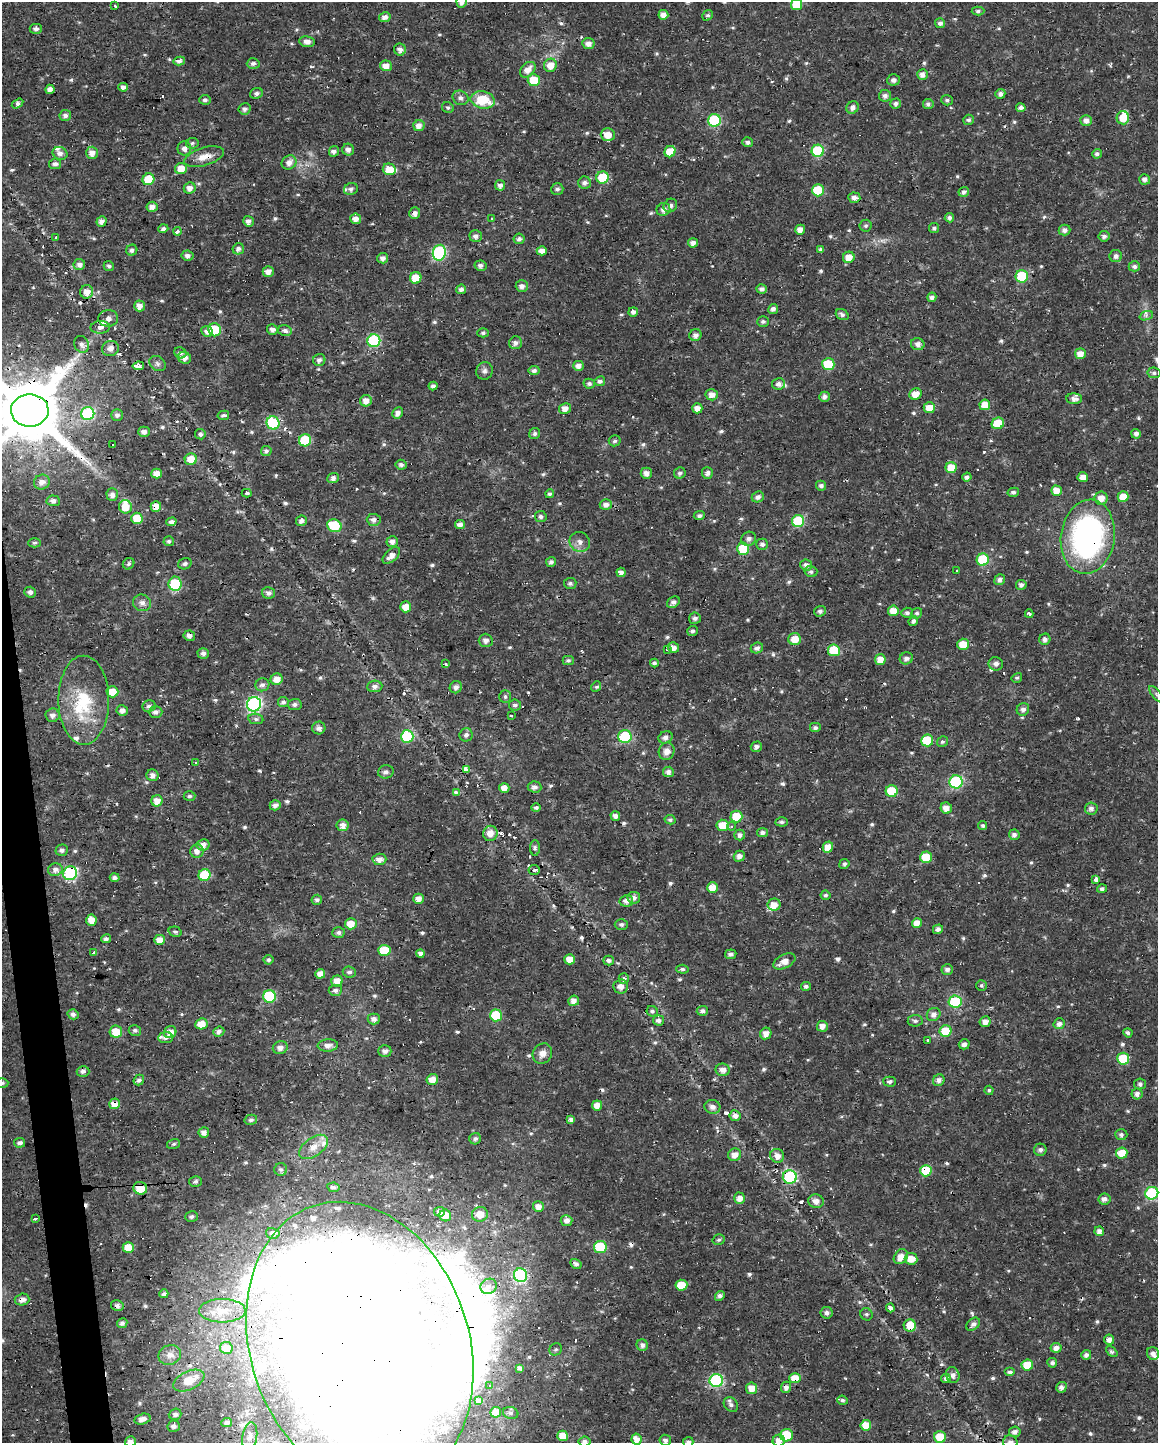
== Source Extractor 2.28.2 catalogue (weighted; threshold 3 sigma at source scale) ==
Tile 7 of 4 x 3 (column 3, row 2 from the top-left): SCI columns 2315-3470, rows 1450-2890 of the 4627 x 4382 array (HDU 1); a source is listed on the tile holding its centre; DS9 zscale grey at full resolution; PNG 1160 x 1445 px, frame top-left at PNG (2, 2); each listed source drawn as its Kron ellipse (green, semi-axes under 4 px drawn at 4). Shown black and unused: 2% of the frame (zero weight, under 2 of 3 exposures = <1% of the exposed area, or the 3 px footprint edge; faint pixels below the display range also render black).
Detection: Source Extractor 2.28.2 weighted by HDU 2 'WHT'; one run over the whole footprint, this tile lists its part. Background 0.0217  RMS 0.0028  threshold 0.0124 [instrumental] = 3 sigma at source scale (4.5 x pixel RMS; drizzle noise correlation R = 1.50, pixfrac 1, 0.0396/0.0396 arcsec/px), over >= 5 px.
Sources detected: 683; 1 too faint to see at this stretch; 10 inside a brighter object's white glare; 28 cosmic-ray / hot-pixel residue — neither listed nor drawn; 18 inside a brighter listed object's ellipse — not listed separately; of the other 626, all 500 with FLUX_AUTO >= 0.552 (the completeness limit of this list) listed and drawn (126 fainter detections not listed), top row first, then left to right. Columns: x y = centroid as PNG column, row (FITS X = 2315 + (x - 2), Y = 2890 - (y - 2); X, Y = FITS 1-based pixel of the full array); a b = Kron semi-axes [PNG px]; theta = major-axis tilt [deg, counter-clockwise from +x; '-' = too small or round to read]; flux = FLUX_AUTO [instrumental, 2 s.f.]
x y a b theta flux
462 2 6 5 - 1.5
796 5 6 5 - 6.3
115 6 3 2 - 0.65
978 11 6 4 1 0.68
663 15 5 5 - 1.8
708 15 6 5 - 0.59
385 17 6 5 - 1.3
940 23 5 5 - 1.1
36 29 6 5 - 0.88
307 42 8 5 -7 1.6
588 44 6 5 - 1.6
400 49 6 6 - 1.2
179 61 6 4 13 1
253 63 6 5 - 1
550 65 7 6 - 3.2
386 66 6 5 - 2.5
528 70 9 6 44 2.4
923 74 5 5 - 1.6
534 80 6 6 - 6.8
893 80 6 5 - 1.1
123 87 4 4 - 1.3
50 89 4 4 - 1.7
256 93 6 5 - 0.82
1000 94 5 4 - 1.1
885 96 6 6 - 1.1
460 98 8 7 - 1.1
205 100 5 5 - 0.69
483 100 12 8 -12 8.7
947 100 6 5 - 0.6
18 103 6 4 32 0.84
896 104 5 5 - 0.97
928 104 5 5 - 0.81
853 107 6 5 - 1.4
448 108 6 5 - 0.62
1021 108 5 4 - 1.1
244 109 6 5 - 0.94
65 115 6 5 - 1
1123 118 6 6 - 4.2
714 120 6 6 - 23
968 120 5 5 - 0.71
1086 120 5 5 - 1.4
419 126 5 5 - 1.9
608 135 7 6 - 3.2
748 142 5 4 - 0.93
192 143 6 5 - 0.56
184 148 7 7 - 1.4
348 150 6 6 - 1.3
334 151 5 5 - 1.1
818 151 6 6 - 19
670 152 6 5 - 4.9
60 153 7 6 - 1.1
92 153 6 6 - 2.2
1097 154 5 4 - 0.74
204 157 21 9 17 3.1
289 162 8 6 33 1.8
55 164 6 5 - 1.1
181 168 6 5 - 3.3
389 169 6 5 - 4.3
603 177 6 6 - 9.1
148 179 6 5 - 6
1145 179 5 5 - 1.2
584 183 6 6 - 1
500 185 5 5 - 1.3
190 188 6 5 - 1.6
351 189 7 6 - 0.74
557 189 6 5 - 0.84
818 190 6 6 - 10
964 192 5 4 - 1.1
854 198 6 5 - 1.5
670 206 7 6 - 1
152 207 6 5 - 1.6
663 209 7 6 - 1.4
415 213 6 5 - 1.5
492 218 3 3 - 1.8
949 218 5 4 - 1.1
356 219 5 5 - 1.8
101 221 5 5 - 1.5
248 221 5 5 - 1.2
866 226 6 6 - 0.57
934 228 5 5 - 0.71
163 229 5 4 - 0.81
800 230 5 5 - 2.1
1064 230 6 5 - 1.2
177 231 4 3 - 1.1
476 236 6 6 - 1.2
1104 236 5 5 - 1.1
56 238 4 3 - 0.59
519 239 5 5 - 1
693 243 5 4 - 1.5
238 249 6 5 - 1.2
821 249 4 3 - 0.59
132 250 5 5 - 0.99
542 251 5 4 - 1.7
439 253 8 6 75 35
187 256 6 5 - 1
1116 256 6 6 - 1.2
849 257 6 5 - 3.1
383 258 5 5 - 1.2
79 264 6 5 - 1.3
109 266 5 4 - 0.67
480 266 6 5 - 0.94
1134 266 5 5 - 0.94
268 272 5 5 - 1.8
1022 276 6 6 - 17
416 278 6 5 - 4.9
522 286 6 5 - 1.3
461 289 5 5 - 1
762 289 5 5 - 1
87 292 7 6 - 2.6
932 297 5 4 - 1.1
140 306 5 5 - 2.2
773 309 5 4 - 1
633 312 5 4 - 0.99
842 315 7 5 -32 0.77
1146 316 7 4 20 0.62
108 318 10 8 6 1.7
763 321 6 5 - 0.7
100 327 10 6 3 1.4
272 329 5 5 - 1.1
215 330 6 6 - 11
285 330 7 5 -13 1
207 331 6 5 - 1.2
483 333 6 4 0 0.6
695 335 6 6 - 1.3
374 341 6 6 - 25
516 343 6 6 - 1.2
81 344 9 7 -68 1.2
918 344 7 6 - 1.3
110 348 8 7 - 1.7
180 353 6 5 - 0.66
1080 354 5 5 - 2.4
184 358 7 6 - 1.8
319 360 6 6 - 1.1
157 364 9 7 -39 0.85
828 364 6 6 - 11
138 366 5 4 - 2.6
578 366 5 5 - 1.5
484 371 9 8 - 1
534 371 5 4 - 0.97
1154 373 6 5 - 0.6
600 381 5 5 - 1
589 384 6 5 - 0.67
778 384 6 5 - 1.3
433 386 4 4 - 0.8
915 394 6 5 - 3
712 395 6 5 - 1.9
824 397 5 5 - 1
1074 399 8 5 -2 1.5
366 401 6 5 - 2.1
985 405 5 5 - 3.4
565 408 6 5 - 1.9
697 408 5 5 - 2.3
929 408 6 5 - 3.7
30 410 19 16 1 3100
398 413 6 5 - 1.7
88 414 7 6 - 18
117 415 6 5 - 0.99
223 415 6 4 12 0.9
273 423 7 6 - 24
998 423 6 5 - 7.5
144 432 6 5 - 1.3
200 434 5 5 - 0.76
535 434 6 5 - 0.7
1136 434 5 4 - 1.1
305 440 6 6 - 13
615 441 6 5 - 0.61
113 444 3 3 - 1
266 451 5 5 - 0.97
191 459 6 6 - 4.6
401 465 6 5 - 0.86
951 468 5 5 - 5.1
646 473 5 5 - 1.5
680 473 6 5 - 0.68
707 473 6 5 - 1.1
157 474 5 5 - 3
967 477 4 4 - 0.91
1083 477 5 5 - 2.3
333 478 6 5 - 1.1
42 482 8 7 - 1.7
821 486 5 5 - 0.96
1056 491 5 5 - 2.9
1013 492 6 4 14 0.89
247 493 5 3 - 0.58
550 494 4 4 - 0.76
112 495 6 5 - 1.6
758 497 6 5 - 1.1
1123 497 5 5 - 4.1
1101 498 6 6 - 2.4
53 501 6 5 - 1.2
606 505 6 5 - 1.3
125 507 7 6 - 4
156 507 5 5 - 2.4
699 516 5 4 - 0.74
541 517 6 5 - 0.88
137 518 6 5 - 5.2
374 520 7 6 - 1.4
301 521 5 5 - 1.3
798 521 6 6 - 16
171 522 5 4 - 0.92
460 524 5 4 - 1.3
334 526 7 6 - 12
1088 537 37 27 82 65
749 539 7 7 - 1.1
169 541 5 5 - 0.57
392 542 6 5 - 1.5
580 542 10 9 - 1.7
35 543 6 4 1 0.56
762 544 5 5 - 0.99
743 549 6 6 - 13
391 555 10 6 44 1.9
983 560 6 6 - 15
551 562 5 5 - 0.86
129 564 6 5 - 0.62
185 564 7 5 19 0.68
806 565 6 5 - 1.3
957 571 3 3 - 0.57
621 572 5 4 - 1.4
811 572 6 5 - 0.76
1000 580 6 5 - 1
570 583 6 5 - 0.77
175 584 7 6 - 13
1021 585 5 5 - 1
30 592 6 5 - 0.99
269 593 6 5 - 1.1
673 602 7 5 36 1.2
142 603 9 8 - 1.4
406 607 5 5 - 3.3
820 611 5 5 - 0.82
893 611 5 5 - 3.2
907 613 5 5 - 0.8
917 613 5 5 - 0.62
1029 614 4 3 - 2.2
695 618 6 5 - 0.99
913 621 5 4 - 0.91
692 631 5 5 - 0.73
189 636 5 5 - 1.3
795 639 6 6 - 3.7
1045 639 6 5 - 1.2
486 640 7 6 - 1.3
963 644 6 5 - 4.6
673 648 5 5 - 1.9
757 648 6 5 - 1.2
667 649 4 3 - 1.3
834 650 6 6 - 11
203 653 6 5 - 1
906 658 6 6 - 1.1
880 659 5 5 - 2.9
568 660 5 4 - 0.63
654 663 4 4 - 0.73
446 664 3 3 - 1.4
996 664 7 6 - 1.2
1017 678 5 4 - 0.55
277 679 6 5 - 2.6
262 685 7 6 - 1
375 686 7 5 6 1
456 687 6 6 - 1.1
596 687 6 4 47 0.65
112 692 6 5 - 4.5
1157 695 10 4 -50 0.67
505 697 6 6 - 0.65
84 700 44 25 -90 16
283 702 5 5 - 0.98
254 704 7 7 - 59
295 704 7 5 6 0.84
515 705 6 5 - 0.87
149 706 6 6 - 0.96
1023 709 6 6 - 1.1
122 711 5 5 - 1.6
156 712 7 6 - 1.1
52 715 7 6 - 1.3
511 716 3 2 - 0.57
256 719 7 5 -9 0.7
319 728 6 6 - 1.2
815 728 6 5 - 0.76
466 735 6 6 - 0.95
407 736 6 6 - 18
625 737 7 6 - 19
665 737 7 6 - 1.2
927 740 6 6 - 8.1
943 742 5 5 - 0.58
756 747 5 5 - 1.1
667 751 9 7 70 1.9
196 763 3 3 - 0.58
466 770 4 3 - 17
386 772 8 6 9 1.1
668 772 5 5 - 1.3
152 775 6 6 - 1.3
956 782 6 6 - 30
535 787 7 5 -5 1.2
504 788 5 5 - 2.1
892 791 6 6 - 10
456 792 3 3 - 1.5
189 796 6 4 2 0.61
157 801 6 5 - 2.7
275 805 5 5 - 1.2
536 808 5 4 - 0.7
946 808 6 5 - 2.3
1091 809 6 6 - 1.1
615 816 5 4 - 1.4
736 816 6 6 - 6.6
670 820 5 4 - 0.73
782 822 6 4 -1 0.67
343 825 6 5 - 2.2
723 825 6 5 - 5
983 825 5 4 - 0.71
732 826 4 4 - 0.7
763 832 5 4 - 1
490 833 7 7 - 2.6
740 835 5 5 - 1
1014 835 5 5 - 1.2
203 845 6 5 - 1.5
828 847 5 5 - 3.1
535 848 8 5 90 0.64
62 850 6 5 - 0.99
197 851 7 6 - 1.6
739 856 5 5 - 1.5
926 857 6 5 - 5.9
379 859 7 6 - 1.8
844 864 5 5 - 0.64
55 870 7 6 - 1.5
534 870 5 5 - 0.69
70 873 7 6 - 31
204 875 6 6 - 9.9
115 878 5 4 - 1
1096 880 3 3 - 2.9
712 888 5 5 - 3.2
1102 889 5 4 - 0.7
825 895 5 4 - 0.57
634 898 6 6 - 1.2
418 899 5 5 - 2.1
317 900 5 5 - 0.8
626 901 6 6 - 1.5
774 905 6 6 - 2.6
91 920 5 5 - 2.9
917 923 5 5 - 2.6
351 924 6 5 - 3.4
621 924 6 5 - 0.75
938 929 5 4 - 1.2
175 932 6 5 - 0.64
339 932 6 5 - 0.81
106 939 5 4 - 0.88
160 940 5 5 - 2.7
384 950 6 5 - 8.7
94 953 3 3 - 0.84
420 954 4 4 - 1
731 954 5 4 - 1.1
570 959 5 5 - 3
269 960 5 5 - 0.6
609 961 5 5 - 1
784 961 12 6 27 2.5
682 969 6 4 -4 0.69
947 969 6 5 - 1
349 972 6 5 - 0.84
320 974 5 5 - 2.1
624 979 5 5 - 0.94
337 981 6 5 - 2.7
981 985 5 5 - 0.58
621 986 7 7 - 1.7
806 986 5 4 - 0.8
335 990 7 5 5 0.9
269 996 6 6 - 18
574 1001 5 5 - 2
955 1002 6 6 - 16
652 1011 6 5 - 0.69
702 1011 5 5 - 0.94
73 1014 5 5 - 1.1
934 1014 7 6 - 1.5
496 1015 6 6 - 15
374 1019 6 5 - 1.3
659 1020 5 5 - 1.3
915 1021 7 6 - 0.73
985 1022 5 5 - 1.7
201 1024 6 5 - 3.6
1059 1024 5 5 - 1.2
822 1026 5 5 - 1.7
135 1030 6 5 - 0.77
219 1031 6 5 - 1.2
946 1031 6 6 - 8.8
116 1032 6 6 - 4.9
170 1032 6 6 - 2.4
766 1033 6 5 - 2.1
1128 1033 5 4 - 0.89
165 1038 7 5 7 0.94
928 1040 3 3 - 0.87
964 1044 5 5 - 1.2
328 1045 10 6 4 1.6
280 1048 7 6 - 1.5
385 1051 6 5 - 1.1
542 1053 11 9 52 2.1
1123 1059 6 6 - 11
723 1070 7 6 - 1.8
83 1071 6 5 - 1.1
432 1079 6 5 - 2.6
139 1080 6 5 - 0.92
939 1080 6 5 - 1.3
890 1082 6 5 - 0.89
2 1083 7 4 2 0.56
1140 1084 6 5 - 0.69
989 1090 4 4 - 0.58
1137 1094 5 5 - 1.2
114 1104 5 5 - 3
597 1105 5 5 - 2.5
712 1107 8 7 - 1.4
735 1116 5 5 - 1.4
251 1120 6 5 - 0.72
571 1120 4 4 - 1.1
204 1132 5 5 - 1.4
1121 1135 6 5 - 0.78
475 1139 6 5 - 0.76
20 1143 5 5 - 0.9
173 1144 7 5 17 0.55
314 1147 16 9 36 3.2
1040 1150 6 6 - 0.92
1122 1153 6 5 - 4.2
735 1155 6 6 - 2.2
777 1156 7 6 - 2
281 1169 6 6 - 0.68
926 1171 6 5 - 9.5
790 1177 7 6 - 26
195 1181 6 5 - 0.75
333 1187 6 4 -10 1
140 1188 7 6 - 6.1
1152 1193 6 6 - 27
739 1198 5 5 - 2.2
1104 1199 6 5 - 1.3
816 1201 7 7 - 1.9
538 1207 5 5 - 2.1
440 1212 5 5 - 1.3
480 1214 8 7 - 4
445 1215 6 5 - 3.3
192 1217 6 5 - 0.71
35 1218 3 3 - 0.56
567 1221 6 5 - 1.5
1099 1231 5 4 - 1.3
273 1233 7 5 -13 0.88
719 1240 6 5 - 0.57
128 1247 5 5 - 4.3
600 1247 6 6 - 16
901 1257 8 6 52 2.8
911 1259 6 6 - 3
576 1264 6 4 -29 1.1
521 1275 7 6 - 32
681 1285 6 5 - 5.6
489 1286 8 7 - 1.2
164 1294 4 4 - 0.62
720 1296 5 4 - 1.1
22 1300 7 6 - 1.5
117 1305 6 5 - 1.2
890 1308 4 3 - 0.89
222 1311 23 11 0 5.2
827 1313 6 5 - 1
866 1314 6 6 - 0.57
122 1323 5 4 - 1
973 1324 8 5 44 1.1
910 1325 6 6 - 5.8
1109 1340 5 5 - 1.5
360 1345 147 109 -71 1600
642 1345 6 5 - 1.1
226 1348 6 6 - 3.9
1056 1348 5 5 - 1.5
556 1349 6 5 - 0.62
1112 1351 7 4 -43 0.61
1153 1353 6 6 - 1.3
170 1355 11 9 22 1.9
1086 1355 5 5 - 1
1052 1363 5 5 - 0.78
1027 1365 6 5 - 6.1
520 1368 4 3 - 0.81
1010 1372 5 4 - 1
953 1375 8 6 -75 1.3
795 1378 6 5 - 4
946 1378 5 4 - 1.1
189 1380 17 9 25 4.1
716 1380 7 6 - 38
489 1386 3 3 - 1.5
786 1387 6 5 - 1.3
1061 1387 5 5 - 1.4
752 1388 6 5 - 3.2
842 1400 5 4 - 0.71
479 1401 4 3 - 0.92
731 1405 8 6 -48 0.86
496 1412 5 5 - 2.5
511 1413 8 6 -15 0.75
175 1414 6 5 - 0.96
142 1419 8 5 15 1.9
227 1422 5 4 - 0.89
866 1425 5 5 - 4.7
174 1426 6 5 - 0.98
1015 1432 6 5 - 1.2
787 1435 6 6 - 11
563 1436 5 5 - 3.6
250 1437 14 7 82 1.8
940 1437 6 5 - 5.8
637 1439 5 5 - 2.8
665 1440 5 5 - 1
130 1441 5 5 - 1.4
779 1441 6 6 - 2.1
584 1442 6 5 - 1.1
688 1442 5 5 - 0.98
1010 1442 7 7 - 1.3
Overlapping masked pixels (flux is a lower limit): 20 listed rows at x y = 204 157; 415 213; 100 327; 30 410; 156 507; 1088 537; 189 636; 70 873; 269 996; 114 1104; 926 1171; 790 1177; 140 1188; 22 1300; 117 1305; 910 1325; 360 1345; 795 1378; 786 1387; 787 1435
Isophote crosses this tile's border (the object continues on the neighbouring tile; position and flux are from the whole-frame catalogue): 13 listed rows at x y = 462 2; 796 5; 30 410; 1157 695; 2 1083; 360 1345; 637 1439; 665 1440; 130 1441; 779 1441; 584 1442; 688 1442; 1010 1442